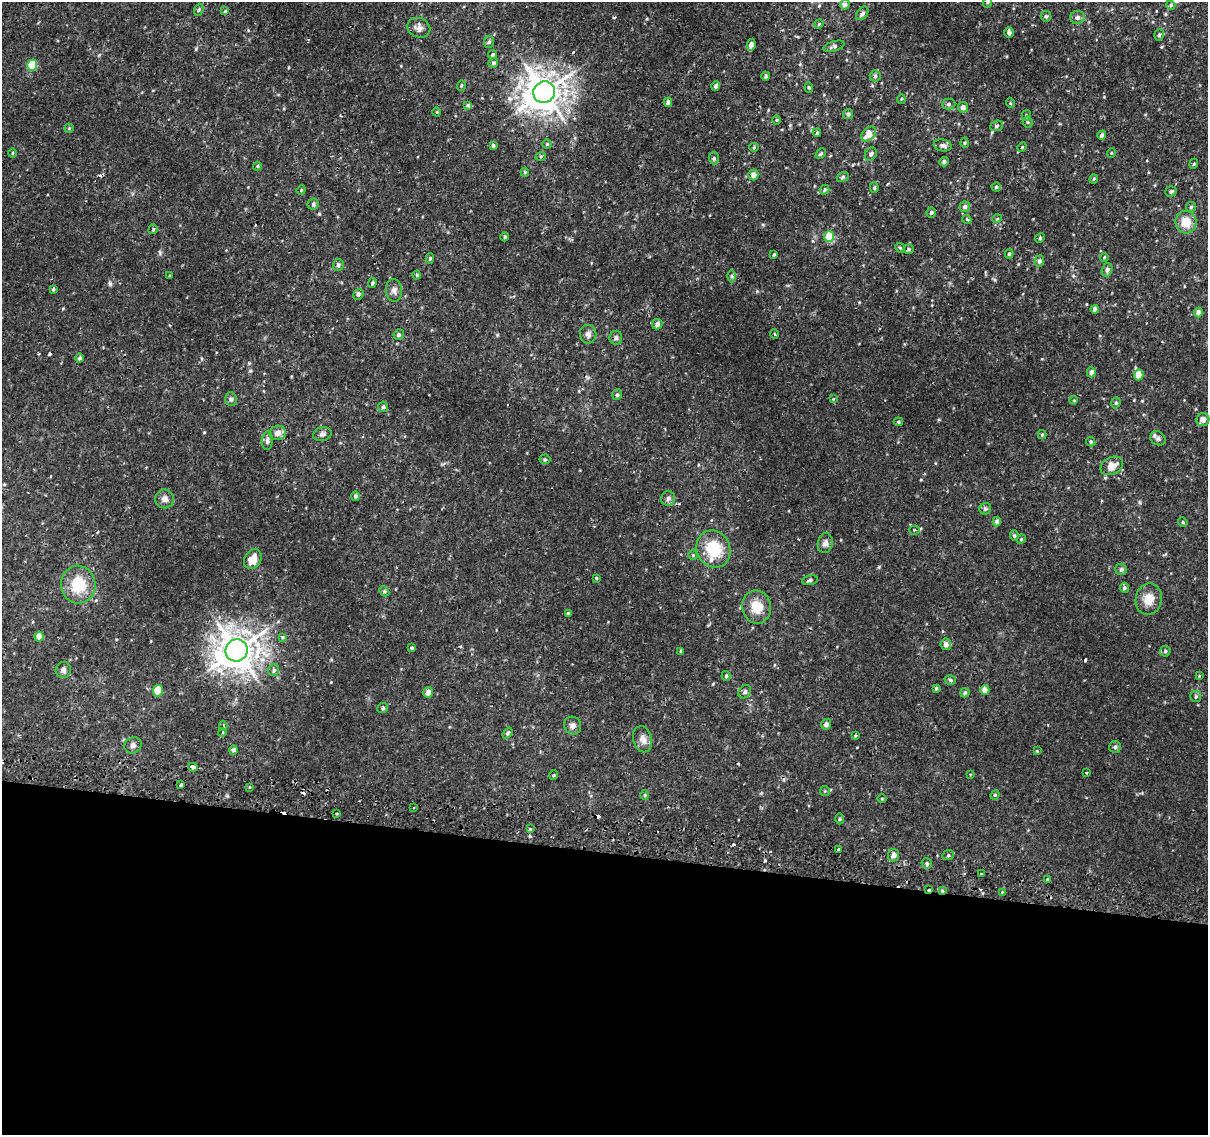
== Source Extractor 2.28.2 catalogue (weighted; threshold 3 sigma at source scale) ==
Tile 14 of 4 x 4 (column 2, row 4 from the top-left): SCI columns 1212-2417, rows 263-1395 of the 4843 x 5116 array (HDU 1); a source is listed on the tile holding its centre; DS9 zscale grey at full resolution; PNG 1210 x 1137 px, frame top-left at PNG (2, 2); each listed source drawn as its Kron ellipse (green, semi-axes under 4 px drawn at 4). Shown black and unused: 25% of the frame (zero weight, under 2 of 3 exposures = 2% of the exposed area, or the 3 px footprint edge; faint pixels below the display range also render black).
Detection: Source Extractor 2.28.2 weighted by HDU 2 'WHT'; one run over the whole footprint, this tile lists its part. Background 0.00726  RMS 0.003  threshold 0.0135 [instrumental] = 3 sigma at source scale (4.5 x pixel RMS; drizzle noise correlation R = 1.50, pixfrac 1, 0.0396/0.0396 arcsec/px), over >= 5 px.
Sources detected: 205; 11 cosmic-ray / hot-pixel residue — neither listed nor drawn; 1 inside a brighter listed object's ellipse — not listed separately; the other 193 listed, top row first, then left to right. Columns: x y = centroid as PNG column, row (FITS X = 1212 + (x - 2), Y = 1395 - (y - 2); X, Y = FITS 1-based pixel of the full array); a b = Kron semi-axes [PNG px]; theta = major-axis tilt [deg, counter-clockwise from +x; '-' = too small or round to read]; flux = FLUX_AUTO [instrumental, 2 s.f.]
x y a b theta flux
988 2 5 3 - 0.29
845 5 5 5 - 0.99
1171 5 5 4 - 0.36
199 10 6 4 68 0.45
225 11 4 4 - 0.33
862 13 7 5 52 0.9
1046 16 5 5 - 0.45
1077 17 7 6 - 1
819 24 5 4 - 0.31
419 28 11 9 -21 1.7
1009 33 5 4 - 0.89
1159 35 6 4 72 0.6
489 42 6 5 - 0.5
751 45 6 4 81 1.7
834 46 11 5 17 0.74
493 54 4 4 - 0.52
493 63 5 4 - 0.66
32 65 6 5 - 9.3
766 76 4 3 - 0.5
875 76 5 5 - 0.53
461 85 5 3 - 0.31
716 86 5 3 - 1.1
809 87 5 4 - 0.41
544 92 11 10 - 460
901 99 5 3 - 0.29
668 102 4 4 - 1.1
1010 103 5 3 - 0.25
949 104 6 5 - 0.74
468 105 4 4 - 0.94
963 107 5 5 - 1.2
437 112 4 3 - 0.23
848 114 5 5 - 0.71
1026 115 5 4 - 0.4
777 120 5 3 - 0.33
1028 122 5 5 - 0.49
997 126 6 5 - 0.52
69 128 5 4 - 0.3
817 133 4 3 - 0.36
868 134 8 5 48 4.2
1102 135 4 4 - 0.98
964 143 5 3 - 0.34
547 144 4 4 - 0.38
943 145 9 6 -12 1
493 146 4 4 - 0.56
754 147 4 4 - 0.36
1022 147 5 3 - 0.26
12 153 4 3 - 0.26
1111 153 5 3 - 0.25
821 154 6 3 44 0.43
871 154 7 5 54 0.79
541 156 5 3 - 0.32
714 158 6 5 - 0.53
944 162 5 4 - 0.84
1194 164 5 4 - 0.36
257 166 4 4 - 0.31
525 172 4 4 - 0.47
753 175 5 5 - 1.7
843 177 6 4 19 0.55
1094 179 4 4 - 0.35
996 187 4 4 - 0.43
874 188 5 4 - 0.4
301 190 5 4 - 0.31
825 190 5 4 - 0.52
1171 191 5 5 - 0.51
313 204 6 5 - 0.53
965 207 5 5 - 0.84
1191 207 5 5 - 0.41
931 212 5 5 - 0.59
967 219 4 3 - 0.61
997 219 5 3 - 0.26
1186 222 11 10 - 4.8
153 229 5 3 - 0.29
505 237 4 4 - 0.43
829 237 5 5 - 7.9
1040 238 5 4 - 0.36
900 248 5 4 - 0.4
909 249 5 5 - 0.51
1009 254 4 3 - 0.48
774 255 4 3 - 0.31
1104 257 4 3 - 0.36
430 258 5 4 - 0.44
1039 261 5 5 - 0.82
338 265 6 5 - 0.84
1107 270 7 5 71 0.82
417 275 4 4 - 0.3
169 276 4 2 - 0.23
732 276 6 4 -89 0.46
372 283 5 4 - 0.51
53 289 3 2 - 0.51
394 290 11 8 -86 1.4
358 294 6 5 - 0.68
1095 309 4 4 - 1
1198 313 5 4 - 1.8
657 324 5 5 - 1.3
588 334 9 8 - 1.3
774 334 5 3 - 0.35
399 335 5 5 - 0.65
616 338 7 6 - 0.73
80 358 4 4 - 0.76
1091 372 5 4 - 1.3
1139 375 5 4 - 4.3
617 395 5 5 - 0.58
231 399 7 5 -87 0.64
833 399 4 3 - 0.27
1074 400 4 3 - 0.29
1116 403 6 4 68 0.46
383 407 5 5 - 0.74
1203 420 6 6 - 1.5
898 422 5 4 - 0.37
278 433 8 7 - 1.7
322 434 9 6 14 0.89
1042 435 4 4 - 0.35
1158 438 8 6 -39 0.86
267 441 9 5 88 1
1091 442 5 4 - 0.49
545 459 5 5 - 0.42
1112 466 12 8 26 3
356 496 5 4 - 0.67
668 498 7 7 - 0.86
165 499 9 9 - 1.6
985 509 6 5 - 0.65
997 521 5 4 - 1
1183 522 5 4 - 0.36
914 530 5 4 - 0.43
1014 536 5 4 - 0.44
1021 539 5 4 - 0.39
825 543 10 7 79 1.3
714 549 19 16 -66 10
693 555 4 4 - 0.34
253 559 10 8 57 3.2
1121 569 6 5 - 0.51
596 578 4 3 - 0.26
810 580 8 5 11 0.63
78 585 19 17 -79 9.1
1124 588 5 4 - 0.7
384 591 6 4 -46 0.41
1149 599 16 13 79 3.7
757 607 16 14 -79 5.4
568 613 4 3 - 0.74
39 637 5 4 - 2.8
282 637 4 4 - 0.59
946 644 6 5 - 1.5
412 648 3 3 - 0.8
237 650 11 11 - 480
681 651 4 3 - 0.64
1165 651 5 5 - 0.62
63 670 8 7 - 0.93
274 670 6 5 - 0.8
726 676 5 4 - 0.49
1199 676 4 4 - 0.25
950 680 6 4 -17 0.55
936 688 4 3 - 0.45
985 690 5 4 - 2.4
158 691 6 5 - 7.7
428 692 5 4 - 1.6
745 692 7 5 52 0.8
965 693 5 4 - 0.54
1196 696 5 5 - 0.56
382 708 5 5 - 0.57
826 724 5 5 - 1
573 725 9 8 - 1.2
223 726 4 3 - 0.8
222 732 4 3 - 0.45
507 733 6 4 52 0.6
855 735 3 2 - 0.65
642 739 13 9 -76 1.8
133 745 9 8 - 0.92
1115 747 6 6 - 0.54
233 750 4 4 - 0.9
1037 751 3 3 - 0.47
193 767 4 3 - 3.9
1086 773 3 3 - 0.71
970 774 3 2 - 0.27
554 775 5 3 - 0.28
181 785 4 3 - 0.81
249 787 3 3 - 1.1
825 791 5 5 - 0.37
645 795 5 3 - 0.3
995 795 5 4 - 0.39
882 799 4 3 - 0.25
413 807 3 3 - 1.3
337 813 3 3 - 1.1
840 819 5 3 - 0.34
530 829 3 3 - 0.4
839 850 3 3 - 1.2
894 855 6 5 - 1.5
948 855 6 5 - 0.6
927 864 5 5 - 0.64
981 874 4 3 - 2.5
1047 880 3 3 - 0.8
929 889 3 3 - 2.4
942 890 3 2 - 0.99
1002 892 3 2 - 0.74
Overlapping masked pixels (flux is a lower limit): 4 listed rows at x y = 193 767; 981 874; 929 889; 942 890
Isophote crosses this tile's border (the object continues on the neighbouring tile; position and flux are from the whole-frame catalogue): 1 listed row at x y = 988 2